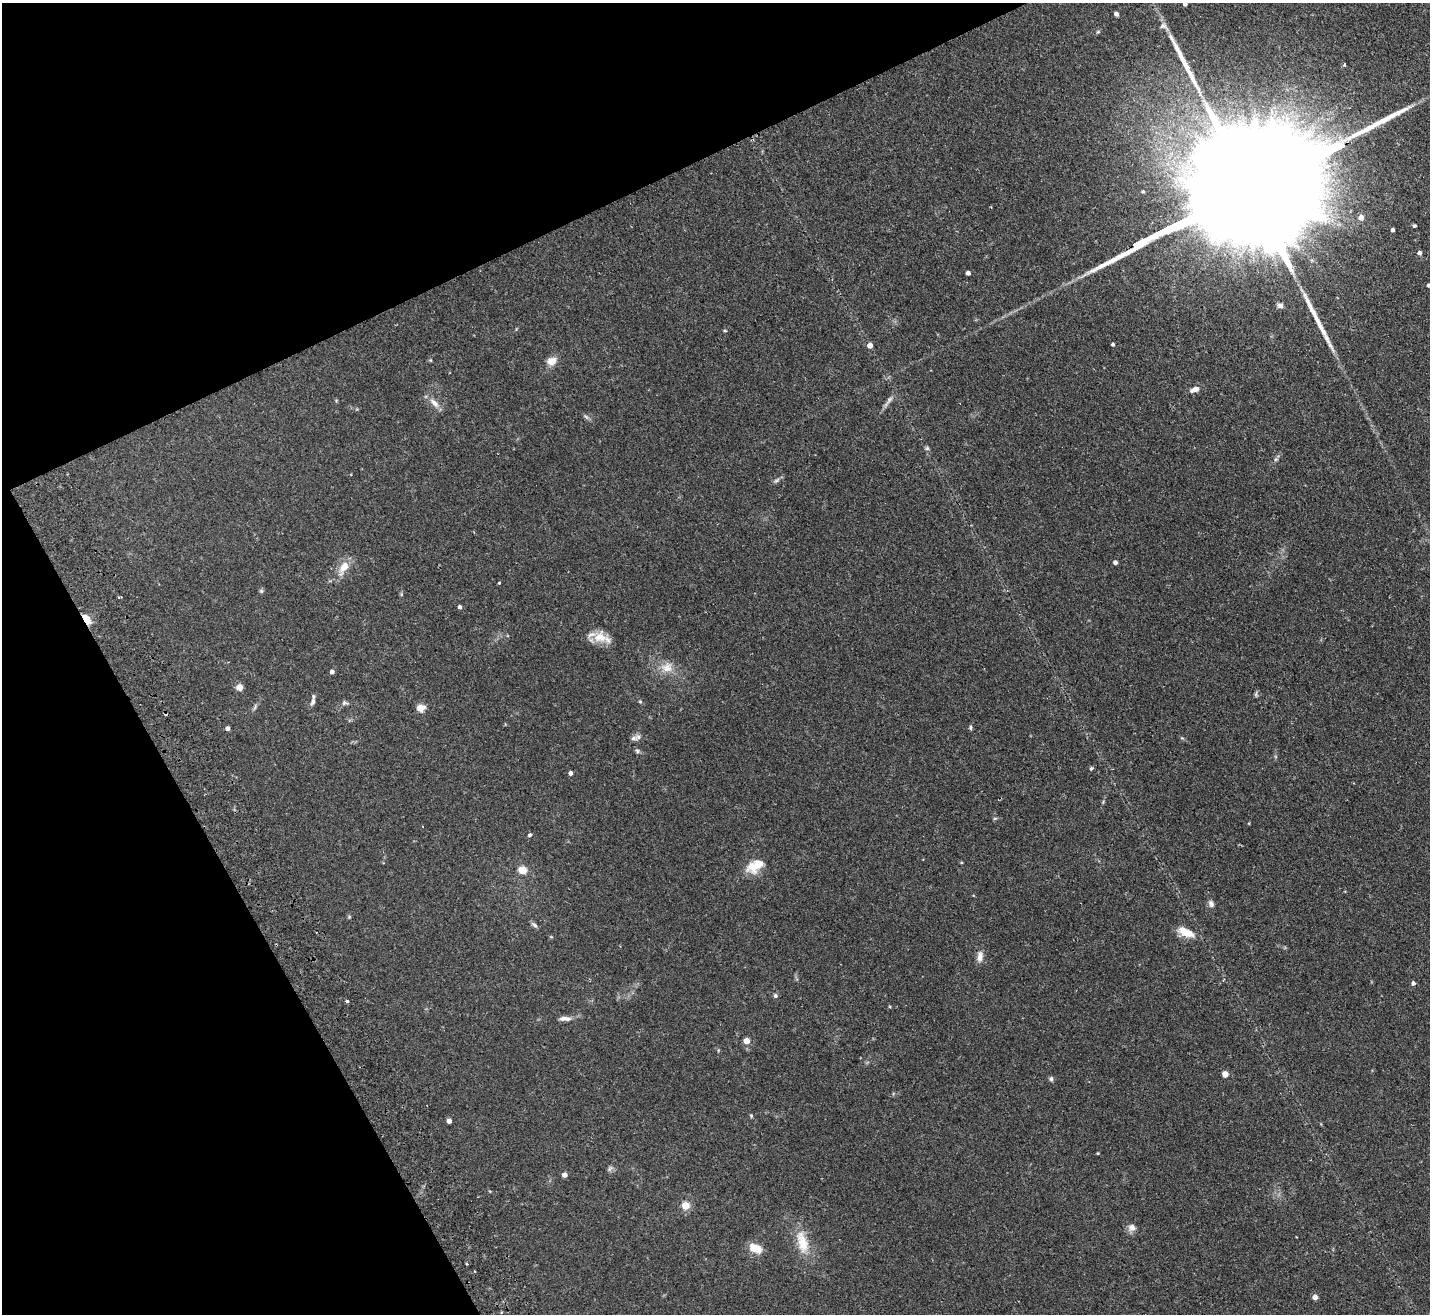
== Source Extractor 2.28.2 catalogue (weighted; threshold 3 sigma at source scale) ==
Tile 5 of 4 x 4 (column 1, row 2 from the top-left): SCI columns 53-1480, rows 2947-4258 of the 5815 x 5758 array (HDU 1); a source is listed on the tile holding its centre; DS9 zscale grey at full resolution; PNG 1432 x 1316 px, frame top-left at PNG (2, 3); no overlay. Shown black and unused: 24% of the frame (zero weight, under 2 of 3 exposures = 3% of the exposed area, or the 3 px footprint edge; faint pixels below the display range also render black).
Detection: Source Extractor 2.28.2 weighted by HDU 2 'WHT'; one run over the whole footprint, this tile lists its part. Background 0.0802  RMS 0.0065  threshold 0.0291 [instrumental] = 3 sigma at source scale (4.5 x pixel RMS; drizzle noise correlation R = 1.50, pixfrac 1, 0.05/0.05 arcsec/px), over >= 5 px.
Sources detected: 78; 1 inside a brighter object's white glare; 1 cosmic-ray / hot-pixel residue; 2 long thin detections or spike segments (spike, bleed or trail) — not listed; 2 inside a brighter listed object's ellipse — not listed separately; the other 72 listed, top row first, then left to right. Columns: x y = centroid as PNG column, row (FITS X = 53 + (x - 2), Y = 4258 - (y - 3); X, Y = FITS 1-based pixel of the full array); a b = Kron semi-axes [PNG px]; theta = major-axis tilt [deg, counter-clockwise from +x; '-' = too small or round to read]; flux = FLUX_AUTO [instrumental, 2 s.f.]
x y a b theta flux
1185 4 4 4 - 2
1116 14 4 4 - 2.3
1344 65 4 3 - 0.92
1248 190 148 23 25 76000
1361 217 5 5 - 3.9
1414 226 4 4 - 0.79
1392 230 3 3 - 1.4
1419 253 5 4 - 2.1
968 273 4 4 - 2.2
1428 285 5 4 - 1
1280 305 8 6 -26 1.8
1113 344 4 4 - 1.2
870 345 5 5 - 3.6
430 360 5 3 - 0.61
552 361 11 9 30 5.4
1195 389 11 6 21 3.9
888 401 21 5 55 3.1
435 403 15 8 -48 4.5
586 417 9 4 -30 1.3
927 448 6 5 - 1
1276 459 6 4 19 0.92
776 480 10 5 35 1.5
1115 562 4 4 - 2.1
344 567 18 9 59 8.5
499 583 3 3 - 0.51
261 591 6 5 - 0.97
401 594 6 3 -73 0.67
460 607 4 4 - 1.5
86 620 7 4 -61 46
600 637 19 15 -1 9.8
667 668 16 14 -5 7.8
332 672 4 4 - 2.1
239 687 5 4 - 8.7
1256 695 7 5 -80 0.98
313 701 11 6 72 2.2
640 701 5 4 - 0.65
345 703 8 6 -9 1.5
255 707 9 4 77 1.1
421 708 9 8 - 5
970 727 6 4 89 1
227 728 4 4 - 2
634 738 10 7 10 2.4
637 751 7 5 -62 1.2
1091 769 3 3 - 3.1
570 773 4 4 - 2
995 818 6 4 19 0.73
530 835 5 4 - 1.2
755 866 25 14 32 11
522 870 5 5 - 20
1211 904 9 7 -67 2.1
349 917 5 4 - 0.67
534 925 10 5 -38 1.4
1184 932 14 11 -35 8.7
980 956 15 8 83 3.9
1413 983 4 4 - 1.7
775 996 5 5 - 1.4
347 1001 3 3 - 1.4
567 1019 10 7 -9 2.6
746 1041 4 4 - 8.2
1225 1074 4 4 - 8
1051 1079 6 5 - 1.2
751 1116 5 4 - 0.72
449 1121 4 4 - 3.7
1098 1153 3 3 - 0.53
610 1168 9 6 49 1.5
564 1175 4 4 - 3.7
685 1206 5 5 - 19
1132 1227 10 9 - 3.3
802 1242 34 14 -75 15
755 1248 16 10 -24 7.8
466 1264 3 2 - 0.88
1315 1297 4 4 - 4.5
Overlapping masked pixels (flux is a lower limit): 2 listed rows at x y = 1248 190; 86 620
Isophote crosses this tile's border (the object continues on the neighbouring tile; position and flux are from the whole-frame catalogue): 2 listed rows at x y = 1185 4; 1248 190